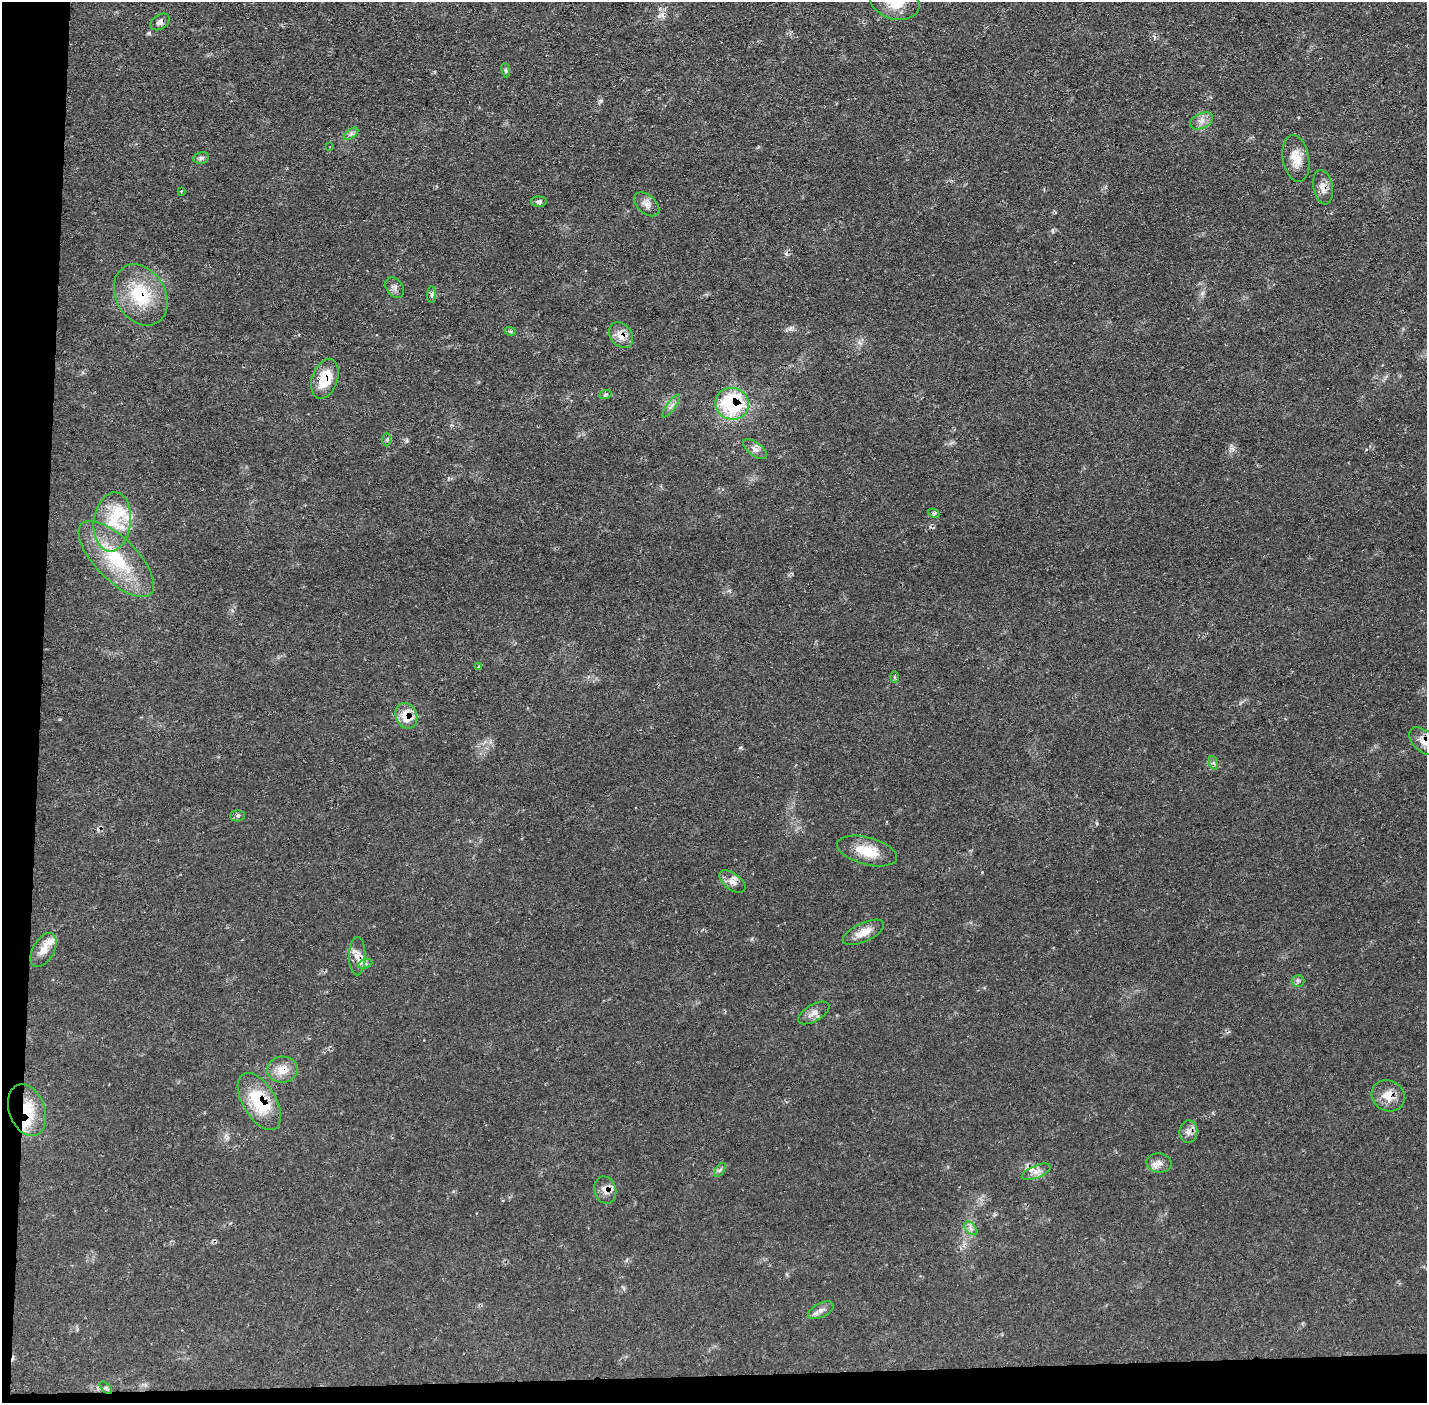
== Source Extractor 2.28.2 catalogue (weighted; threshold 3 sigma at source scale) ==
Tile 7 of 3 x 3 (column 1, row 3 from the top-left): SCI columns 1-1425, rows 51-1451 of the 4275 x 4309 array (HDU 1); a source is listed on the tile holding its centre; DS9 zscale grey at full resolution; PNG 1429 x 1405 px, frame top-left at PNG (2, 2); each listed source drawn as its Kron ellipse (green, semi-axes under 4 px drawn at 4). Shown black and unused: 5% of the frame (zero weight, under 2 of 3 exposures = <1% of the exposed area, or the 3 px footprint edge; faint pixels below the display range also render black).
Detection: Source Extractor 2.28.2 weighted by HDU 2 'WHT'; one run over the whole footprint, this tile lists its part. Background 0.0702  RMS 0.0062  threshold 0.0277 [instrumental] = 3 sigma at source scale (4.5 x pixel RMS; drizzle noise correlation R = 1.50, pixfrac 1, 0.05/0.05 arcsec/px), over >= 5 px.
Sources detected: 57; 5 inside a brighter listed object's ellipse — not listed separately; the other 52 listed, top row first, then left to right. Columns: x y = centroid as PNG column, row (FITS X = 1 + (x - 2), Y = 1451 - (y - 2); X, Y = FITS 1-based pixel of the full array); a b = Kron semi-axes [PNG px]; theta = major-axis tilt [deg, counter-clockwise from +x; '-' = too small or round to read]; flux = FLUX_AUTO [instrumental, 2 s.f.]
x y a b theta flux
895 2 25 17 -15 15
160 22 11 7 33 2.5
506 70 7 4 -82 0.97
1201 121 12 7 26 3.6
351 134 8 4 37 1.7
330 147 3 2 - 0.48
201 158 8 6 11 1.6
1296 159 24 13 -80 9.6
1323 187 17 9 -79 5.3
181 191 3 3 - 0.54
539 202 8 5 -2 2.1
647 204 15 9 -42 3.7
395 287 11 8 -54 2.5
141 295 32 24 -60 32
432 295 8 4 89 1.6
510 331 5 3 - 0.78
621 335 14 10 -52 6.7
325 379 20 12 71 17
605 395 6 4 19 1
732 404 17 16 - 55
671 406 14 3 54 2
387 440 7 3 89 1
755 449 14 6 -36 3.5
934 513 6 4 -27 0.91
112 522 30 18 82 23
116 559 49 21 -45 38
479 667 3 3 - 1.4
895 677 6 4 -90 0.79
406 716 13 10 -67 12
1423 741 17 10 -43 5.7
1214 763 7 4 -70 1.1
238 816 7 5 1 1.2
867 851 31 13 -15 15
732 881 15 8 -37 4.4
863 932 22 9 25 7.8
43 950 18 10 60 6.6
357 956 19 8 89 5.8
365 964 7 4 20 1.7
1298 981 6 6 - 1.3
814 1013 17 8 30 4.1
282 1069 15 13 6 8.8
1388 1096 17 15 -33 8.9
259 1102 32 16 -59 31
27 1110 27 18 -70 22
1188 1132 11 9 83 3.7
1159 1163 12 9 -5 4
720 1170 8 4 53 1.3
1036 1172 15 6 22 3.8
605 1190 14 11 -74 5.2
971 1228 8 5 -46 2
821 1310 14 7 27 3.2
106 1388 8 4 -45 0.94
Overlapping masked pixels (flux is a lower limit): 15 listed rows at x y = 160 22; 1323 187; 141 295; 621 335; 325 379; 732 404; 406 716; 1423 741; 357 956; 282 1069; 1388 1096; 259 1102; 27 1110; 1036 1172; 605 1190
Isophote crosses this tile's border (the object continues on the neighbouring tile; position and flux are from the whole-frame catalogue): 1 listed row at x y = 895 2
Unlisted compact peaks at least as high as the median listed source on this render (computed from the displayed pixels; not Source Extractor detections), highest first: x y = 790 329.